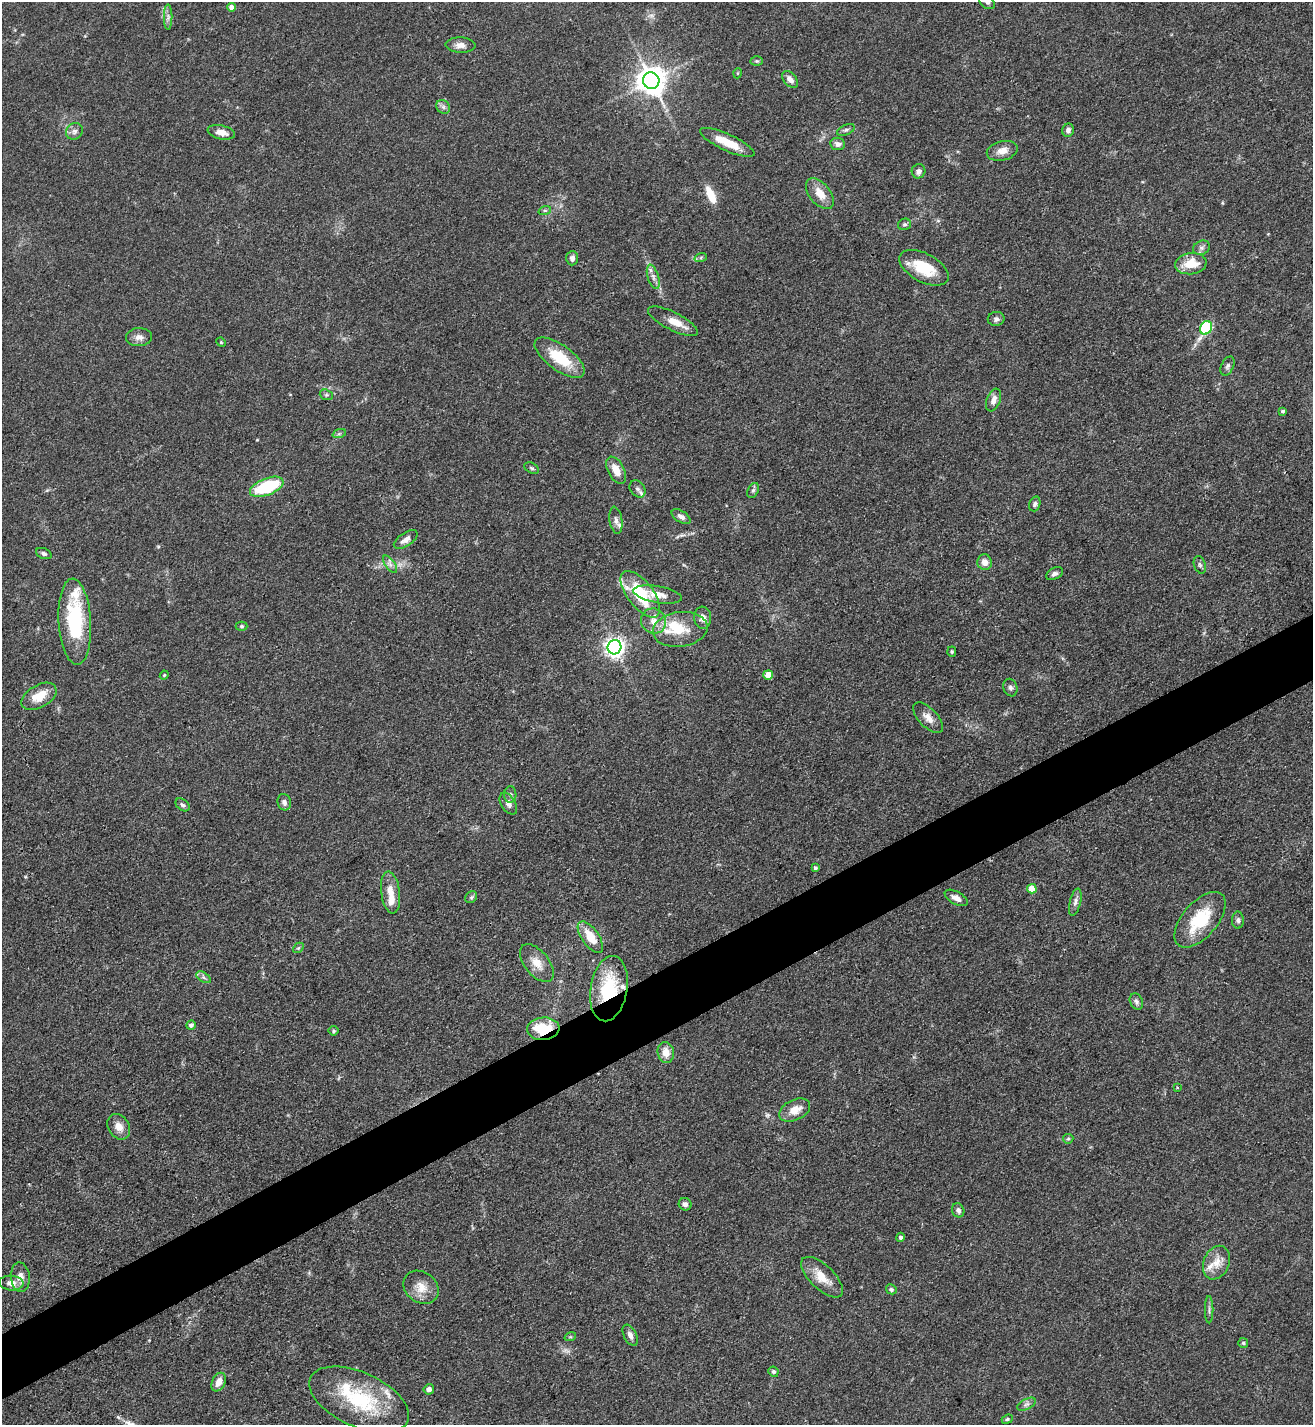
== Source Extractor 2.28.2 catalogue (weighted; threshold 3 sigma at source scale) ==
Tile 7 of 4 x 4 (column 3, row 2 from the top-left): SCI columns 2911-4221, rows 2848-4270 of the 5686 x 5693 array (HDU 1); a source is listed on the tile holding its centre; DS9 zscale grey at full resolution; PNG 1315 x 1427 px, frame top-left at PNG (2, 2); each listed source drawn as its Kron ellipse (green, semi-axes under 4 px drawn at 4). Shown black and unused: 5% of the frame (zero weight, under 3 of 4 exposures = <1% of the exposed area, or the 3 px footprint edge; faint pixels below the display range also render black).
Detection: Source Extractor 2.28.2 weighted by HDU 2 'WHT'; one run over the whole footprint, this tile lists its part. Background 0.0677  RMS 0.0058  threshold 0.0263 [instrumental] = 3 sigma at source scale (4.5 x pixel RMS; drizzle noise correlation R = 1.50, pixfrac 1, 0.05/0.05 arcsec/px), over >= 5 px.
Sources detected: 122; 1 long thin detection or spike segment (spike, bleed or trail) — neither listed nor drawn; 11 inside a brighter listed object's ellipse — not listed separately; the other 110 listed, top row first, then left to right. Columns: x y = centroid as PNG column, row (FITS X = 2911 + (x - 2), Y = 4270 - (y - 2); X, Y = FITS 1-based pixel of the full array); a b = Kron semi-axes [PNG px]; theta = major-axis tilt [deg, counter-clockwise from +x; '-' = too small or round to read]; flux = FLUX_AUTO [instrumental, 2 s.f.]
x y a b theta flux
987 2 9 6 -36 1.4
231 7 4 4 - 3.9
168 17 13 3 90 1.6
460 45 15 7 -2 4
757 61 6 5 - 0.87
738 73 5 3 - 0.48
790 79 10 6 -49 3.5
651 81 8 8 - 830
443 107 7 6 - 1.7
846 130 9 5 24 1.5
1068 130 6 6 - 2.3
74 131 9 8 - 2.4
221 132 14 7 -12 5.1
727 142 30 8 -25 13
838 144 7 6 - 2.9
1002 151 16 9 14 5.6
918 171 7 7 - 2.1
820 193 18 10 -51 8
545 210 6 4 18 0.99
904 224 6 5 - 1.1
1202 248 9 6 24 1.9
701 257 6 4 20 0.97
572 258 7 6 - 2.3
1191 264 16 10 7 12
924 268 27 14 -28 20
653 277 12 5 -73 2.8
996 319 8 7 - 1.9
673 321 27 9 -27 7.7
1206 328 7 5 61 58
139 337 13 9 2 3.7
221 342 5 4 - 0.53
560 358 29 12 -36 23
1228 366 10 6 63 1.7
326 395 7 5 -19 1.1
993 400 12 6 68 3.6
1282 411 3 3 - 1
339 434 7 4 19 1
532 468 8 5 -27 1.1
616 470 15 8 -62 7.6
267 487 18 8 21 36
637 489 9 7 -52 2.2
753 490 8 5 62 1.4
1035 504 7 5 71 1.6
681 517 10 5 -32 2.4
616 520 14 6 -81 2.5
406 540 13 6 34 3.7
44 554 8 5 -22 1.5
985 562 8 7 - 4.7
390 564 10 5 -54 2.2
1200 565 9 5 -71 1.6
1055 574 9 5 27 1.8
640 594 28 13 -52 34
658 595 24 8 -10 7.1
703 618 11 8 -85 3.8
654 621 13 12 - 6.5
75 622 43 16 -87 45
242 626 6 4 -1 0.9
680 629 27 17 8 16
614 647 7 7 - 320
952 652 5 4 - 0.83
164 675 4 4 - 0.61
768 675 5 5 - 10
1010 688 9 7 -69 1.9
39 696 19 11 31 12
928 718 19 9 -45 5.3
510 794 8 6 -89 1.6
284 802 8 6 -72 2.2
508 804 12 7 -58 3.3
183 805 8 5 -38 1.5
815 868 3 3 - 1.2
1032 889 5 4 - 12
391 892 21 9 -82 8.1
471 897 6 5 - 1.1
956 898 13 6 -29 3.6
1075 902 14 5 76 2.5
1200 920 33 17 49 29
1238 920 8 6 -88 1.6
590 937 18 8 -55 13
298 948 6 4 43 0.82
537 963 22 12 -51 8.1
203 977 8 5 -32 1.6
609 989 33 18 80 35
1136 1002 8 6 -63 2
191 1025 5 4 - 1.6
543 1029 16 11 5 25
333 1031 5 4 - 0.86
666 1053 10 8 -79 6.3
1177 1088 3 2 - 0.71
795 1110 16 10 25 8
119 1127 13 10 -58 5.4
1068 1139 5 5 - 0.82
685 1204 6 6 - 1.9
958 1210 7 6 - 1.9
900 1237 4 4 - 1.5
1216 1263 17 13 67 7.7
20 1277 15 9 -85 4.8
822 1277 26 12 -44 11
11 1283 12 7 -5 4
421 1287 19 15 -37 8.6
891 1289 5 4 - 1
1209 1310 14 2 90 1.5
630 1335 11 6 -63 3.2
570 1337 6 3 17 0.69
1243 1343 5 5 - 0.84
773 1372 5 5 - 1.3
219 1382 10 6 64 5.1
429 1389 5 5 - 3
359 1400 53 27 -24 49
1027 1404 10 5 26 2
1007 1419 6 4 22 0.84
Overlapping masked pixels (flux is a lower limit): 2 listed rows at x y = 609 989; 543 1029
Isophote crosses this tile's border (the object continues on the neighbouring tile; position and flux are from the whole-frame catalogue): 1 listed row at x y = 987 2